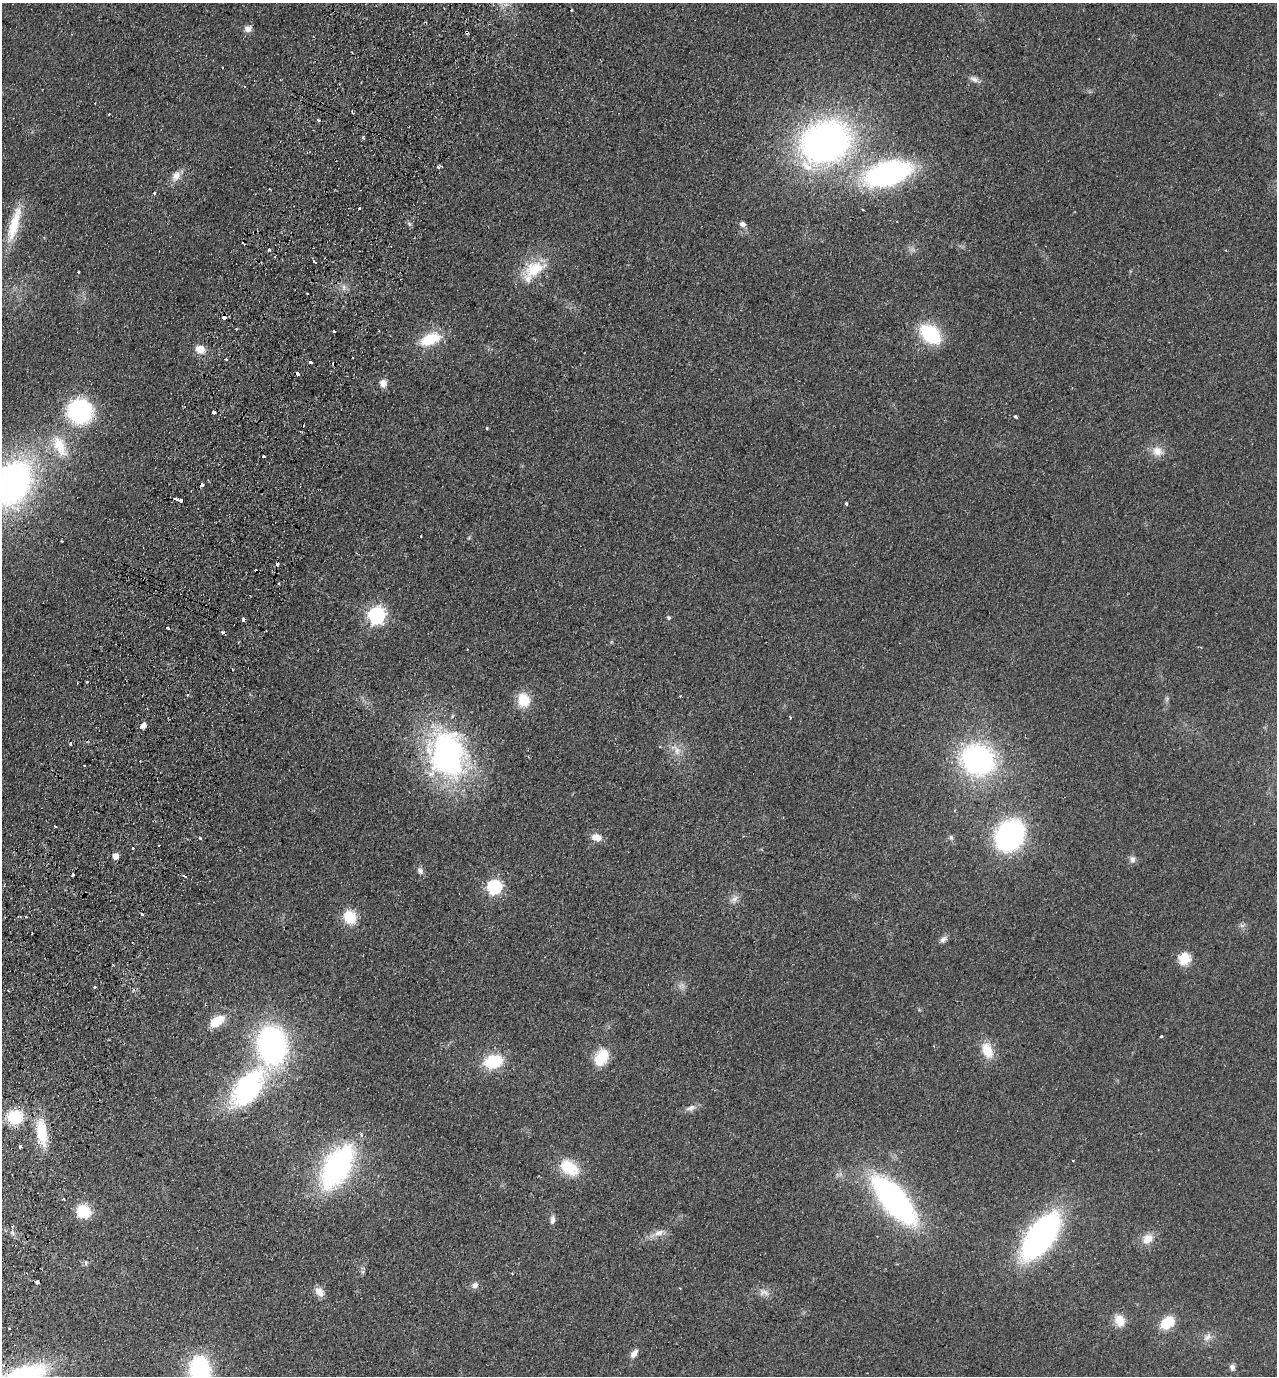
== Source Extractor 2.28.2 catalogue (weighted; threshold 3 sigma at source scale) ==
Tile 7 of 4 x 4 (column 3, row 2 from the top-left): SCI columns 2876-4150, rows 2774-4147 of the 5619 x 5546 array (HDU 1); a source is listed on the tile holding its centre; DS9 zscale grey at full resolution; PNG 1279 x 1378 px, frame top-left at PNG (2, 3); no overlay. Shown black and unused: <1% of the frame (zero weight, under 2 of 3 exposures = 3% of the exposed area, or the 3 px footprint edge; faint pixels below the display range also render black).
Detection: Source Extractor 2.28.2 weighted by HDU 2 'WHT'; one run over the whole footprint, this tile lists its part. Background 0.0955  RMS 0.011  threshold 0.0473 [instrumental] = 3 sigma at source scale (4.5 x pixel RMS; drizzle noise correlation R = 1.50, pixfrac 1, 0.05/0.05 arcsec/px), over >= 5 px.
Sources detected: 131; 17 cosmic-ray / hot-pixel residue — not listed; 2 inside a brighter listed object's ellipse — not listed separately; the other 112 listed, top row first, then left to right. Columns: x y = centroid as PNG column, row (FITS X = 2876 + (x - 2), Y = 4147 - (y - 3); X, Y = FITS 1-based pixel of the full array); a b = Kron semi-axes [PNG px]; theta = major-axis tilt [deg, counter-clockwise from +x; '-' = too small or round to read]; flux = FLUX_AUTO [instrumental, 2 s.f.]
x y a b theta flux
571 10 3 3 - 2.1
248 29 8 7 - 6.2
974 79 12 7 -24 5
244 86 3 3 - 1.1
318 120 3 3 - 2
825 142 40 32 29 530
438 167 5 4 - 3
888 174 37 20 17 260
176 176 14 11 58 9.1
155 193 3 3 - 4.1
359 209 3 2 - 1.9
14 224 50 12 74 36
742 224 8 7 - 3.8
269 250 3 3 - 3.6
314 262 4 3 - 5.7
535 269 35 19 25 38
79 272 3 3 - 1.7
344 287 9 6 -89 4.3
224 317 4 4 - 22
236 329 3 2 - 1.3
334 331 3 3 - 2.3
930 334 21 14 -41 72
430 339 25 13 22 34
200 349 11 9 -13 11
226 359 3 3 - 2.1
310 362 3 3 - 3.7
298 374 3 3 - 16
383 383 9 8 - 7.4
80 411 19 18 - 140
214 412 4 3 - 9.2
1016 417 3 3 - 3.9
487 428 4 3 - 1.4
59 446 34 16 -65 32
1157 451 16 13 -25 12
12 483 42 30 60 390
202 485 4 3 - 4.9
177 499 4 3 - 6.1
181 500 4 3 - 6.3
846 504 3 3 - 3.1
62 541 3 3 - 2.7
278 584 3 2 - 1.4
376 615 7 7 - 340
669 618 5 4 - 2.1
243 620 4 3 - 29
168 628 4 3 - 8.1
87 682 3 3 - 2.5
77 683 3 2 - 0.81
187 695 3 3 - 1.5
1167 699 7 4 89 2.2
524 700 15 13 -83 26
143 726 8 5 34 6.1
70 744 3 3 - 2.6
677 750 15 9 -72 10
447 754 58 44 -76 250
978 760 32 28 -21 210
1010 835 24 20 60 220
597 837 12 8 -10 10
200 838 3 3 - 3
951 838 7 6 - 2.6
133 848 3 2 - 0.97
115 856 5 5 - 12
1132 859 9 8 - 4.3
420 871 10 7 -51 3.9
73 875 4 3 - 5.4
185 876 3 2 - 2.6
494 887 6 6 - 200
734 899 14 7 39 5.6
142 914 3 2 - 2.4
19 916 4 2 - 1.5
25 917 3 3 - 3.9
350 917 15 13 -63 29
1242 925 7 4 0 2.4
32 933 3 2 - 1
943 939 10 7 48 4.5
1184 959 6 6 - 86
94 987 3 3 - 3.4
8 991 4 2 - 0.92
217 1021 18 10 36 23
1161 1036 4 3 - 3.8
272 1045 32 24 -87 270
987 1050 21 12 -70 21
601 1057 21 14 58 28
493 1061 17 12 11 51
248 1088 41 21 54 180
691 1108 14 7 22 5.8
15 1117 13 12 - 43
41 1132 33 12 -81 35
362 1135 5 5 - 2.9
20 1146 3 3 - 7.3
1073 1161 3 2 - 1.3
337 1167 36 19 60 260
569 1168 25 16 -34 33
64 1199 3 2 - 2
894 1200 43 17 -50 370
83 1211 10 9 - 46
552 1220 10 6 80 4.8
659 1233 15 9 13 8.3
1041 1236 42 20 53 300
1147 1239 15 11 40 13
86 1263 6 4 -90 1.6
363 1272 7 4 43 2
37 1282 4 3 - 5
475 1285 10 8 21 4.6
680 1288 3 3 - 0.86
319 1292 13 9 -50 8.6
764 1292 16 10 -19 7.5
1120 1320 16 13 -61 14
1167 1323 12 8 39 38
1207 1337 12 8 33 6.7
634 1354 12 7 55 6.4
1232 1367 7 7 - 4.2
200 1370 16 12 -89 220
Overlapping masked pixels (flux is a lower limit): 3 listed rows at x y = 224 317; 243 620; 143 726
Isophote crosses this tile's border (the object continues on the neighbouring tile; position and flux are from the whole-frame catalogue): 2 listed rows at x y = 12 483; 200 1370
Unlisted compact peaks at least as high as the median listed source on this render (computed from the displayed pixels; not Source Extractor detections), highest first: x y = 363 137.